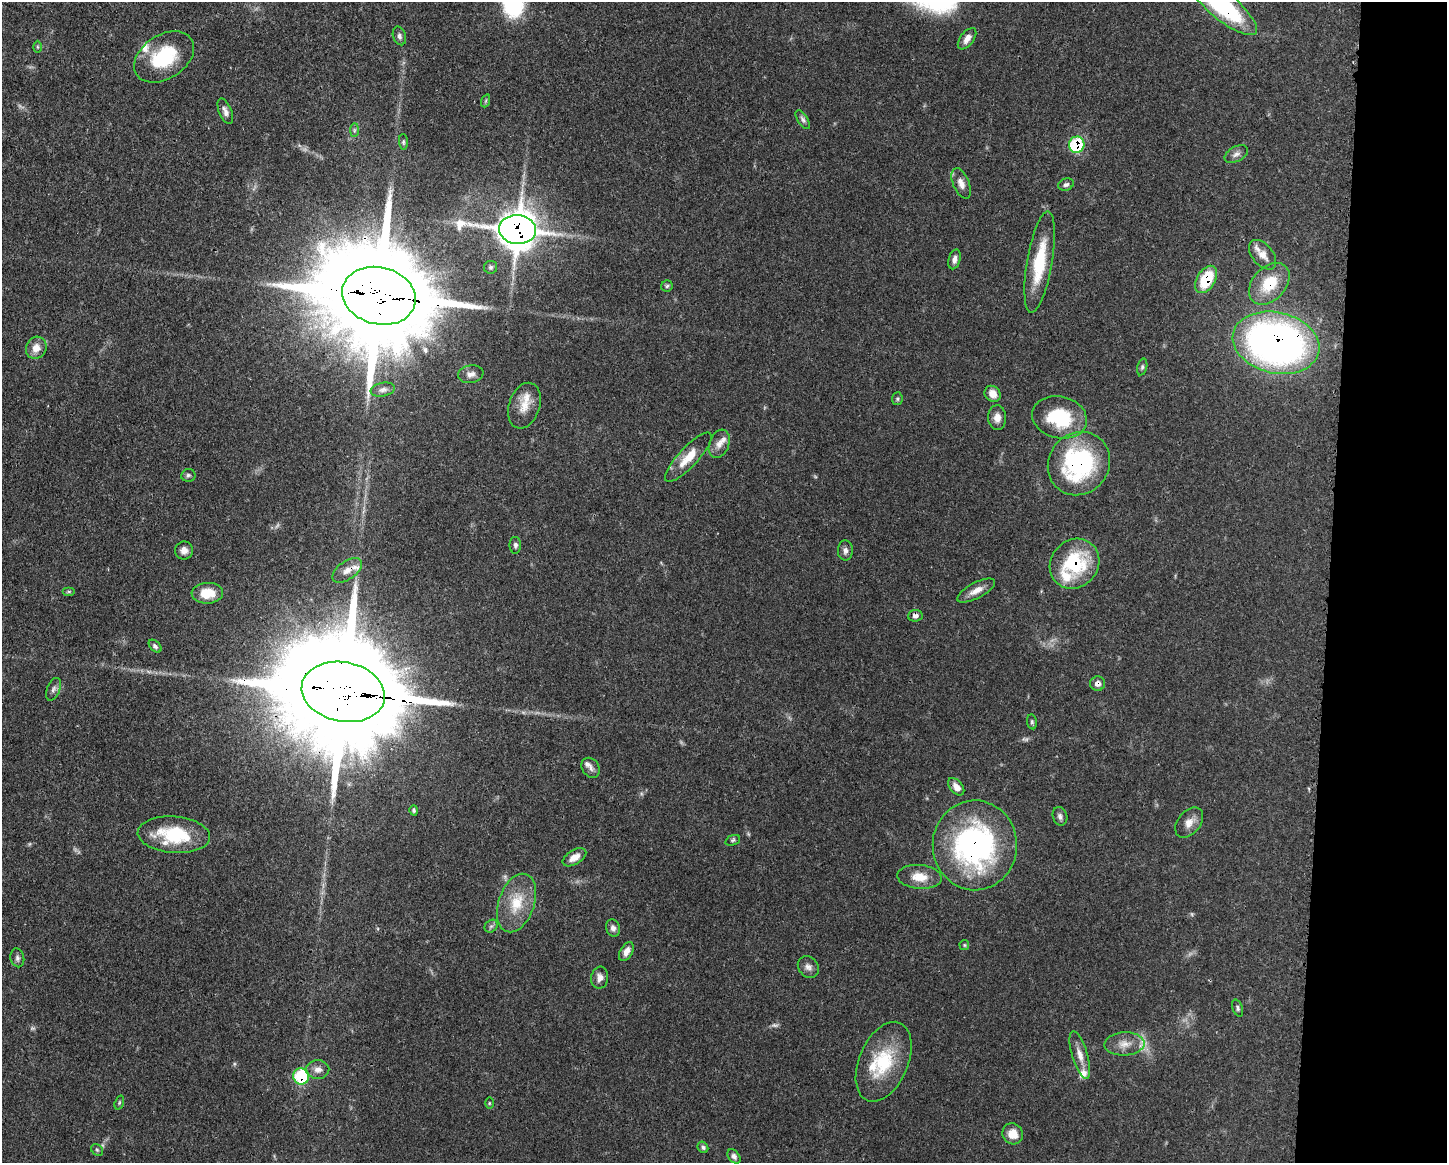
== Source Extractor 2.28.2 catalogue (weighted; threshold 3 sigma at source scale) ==
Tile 9 of 3 x 4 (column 3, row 3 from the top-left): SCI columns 3007-4451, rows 1162-2322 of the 4680 x 4646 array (HDU 1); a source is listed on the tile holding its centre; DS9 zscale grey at full resolution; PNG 1449 x 1165 px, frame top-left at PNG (2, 2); each listed source drawn as its Kron ellipse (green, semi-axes under 4 px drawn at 4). Shown black and unused: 8% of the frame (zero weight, under 3 of 4 exposures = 1% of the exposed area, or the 3 px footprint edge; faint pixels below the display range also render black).
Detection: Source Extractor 2.28.2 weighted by HDU 2 'WHT'; one run over the whole footprint, this tile lists its part. Background 0.0549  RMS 0.0032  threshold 0.0146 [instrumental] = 3 sigma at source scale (4.5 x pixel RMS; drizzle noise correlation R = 1.50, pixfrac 1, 0.05/0.05 arcsec/px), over >= 5 px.
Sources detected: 95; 5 too faint to see at this stretch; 1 cosmic-ray / hot-pixel residue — neither listed nor drawn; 8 inside a brighter listed object's ellipse — not listed separately; the other 81 listed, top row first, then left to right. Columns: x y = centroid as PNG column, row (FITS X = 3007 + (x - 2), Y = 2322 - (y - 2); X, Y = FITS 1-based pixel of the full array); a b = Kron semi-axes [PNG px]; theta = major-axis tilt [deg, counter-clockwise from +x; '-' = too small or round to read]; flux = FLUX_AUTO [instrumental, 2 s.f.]
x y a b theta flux
1222 5 44 14 -40 39
399 36 9 6 -73 0.97
967 39 12 6 53 2.2
37 47 6 4 -89 0.41
164 57 32 22 33 20
485 101 7 4 70 0.53
225 111 13 6 -67 1.6
803 119 10 5 -57 0.92
354 130 7 4 89 0.66
403 142 8 4 -85 0.54
1077 145 8 7 - 19
1236 154 13 7 28 1.5
961 183 16 8 -68 2.6
1066 184 8 6 22 0.93
517 230 18 14 -5 690
1262 255 17 10 -50 3.7
955 259 10 6 74 1.5
1040 262 51 12 80 16
491 267 6 6 - 0.66
1206 279 15 9 59 14
1269 284 24 16 47 11
667 286 6 5 - 0.6
379 296 37 28 -14 8900
1276 343 44 30 -13 170
36 348 11 10 - 3.4
1142 367 8 5 75 0.64
471 374 13 8 9 1.8
383 390 12 6 11 1.3
993 394 8 7 - 3.2
897 399 6 5 - 0.6
524 406 23 15 72 5.4
1059 417 28 21 -14 21
997 418 12 9 -89 2.3
719 444 15 10 69 2.4
688 457 32 10 47 6.6
1079 464 32 30 50 50
188 475 7 6 - 0.7
515 545 8 6 -89 0.94
184 550 9 9 - 1.8
845 551 10 7 -89 1.4
1074 564 26 23 48 24
347 570 17 9 36 2.8
976 591 21 8 27 3.1
69 592 6 4 0 0.44
207 593 16 10 2 6.8
915 616 7 6 - 1.2
155 646 8 4 -46 0.87
1098 684 7 7 - 1.7
53 689 12 6 67 1.3
343 692 42 30 -11 11000
1032 722 7 5 -81 0.64
591 768 11 8 -56 1.5
956 787 10 6 -50 2.3
414 810 5 4 - 0.49
1060 816 9 7 -70 1.2
1189 823 17 11 50 3.2
174 835 36 18 -4 19
733 840 8 5 21 0.62
975 845 45 42 89 74
574 857 13 7 31 3
920 877 22 12 -5 5.6
516 903 30 18 71 11
491 926 7 5 43 0.73
613 928 9 7 -73 1.3
964 945 5 5 - 0.39
626 952 10 6 60 2.2
17 958 9 7 -79 1.1
808 967 12 9 -51 1.7
600 978 11 8 81 1.9
1238 1008 9 5 -69 0.72
1124 1044 20 11 3 4.3
1080 1055 25 7 -73 3.3
884 1062 42 24 67 18
318 1070 11 9 0 2
301 1076 8 7 - 19
119 1102 7 4 71 0.52
489 1103 5 3 - 0.34
1013 1134 11 10 - 4.1
703 1147 6 5 - 0.68
97 1150 6 5 - 0.56
734 1156 8 5 -52 1
Overlapping masked pixels (flux is a lower limit): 14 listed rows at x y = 1222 5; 1077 145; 517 230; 1206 279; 1269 284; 379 296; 1276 343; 1079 464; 1074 564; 347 570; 1098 684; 343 692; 975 845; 301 1076
Isophote crosses this tile's border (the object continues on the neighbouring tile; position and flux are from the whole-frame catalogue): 1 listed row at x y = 1222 5